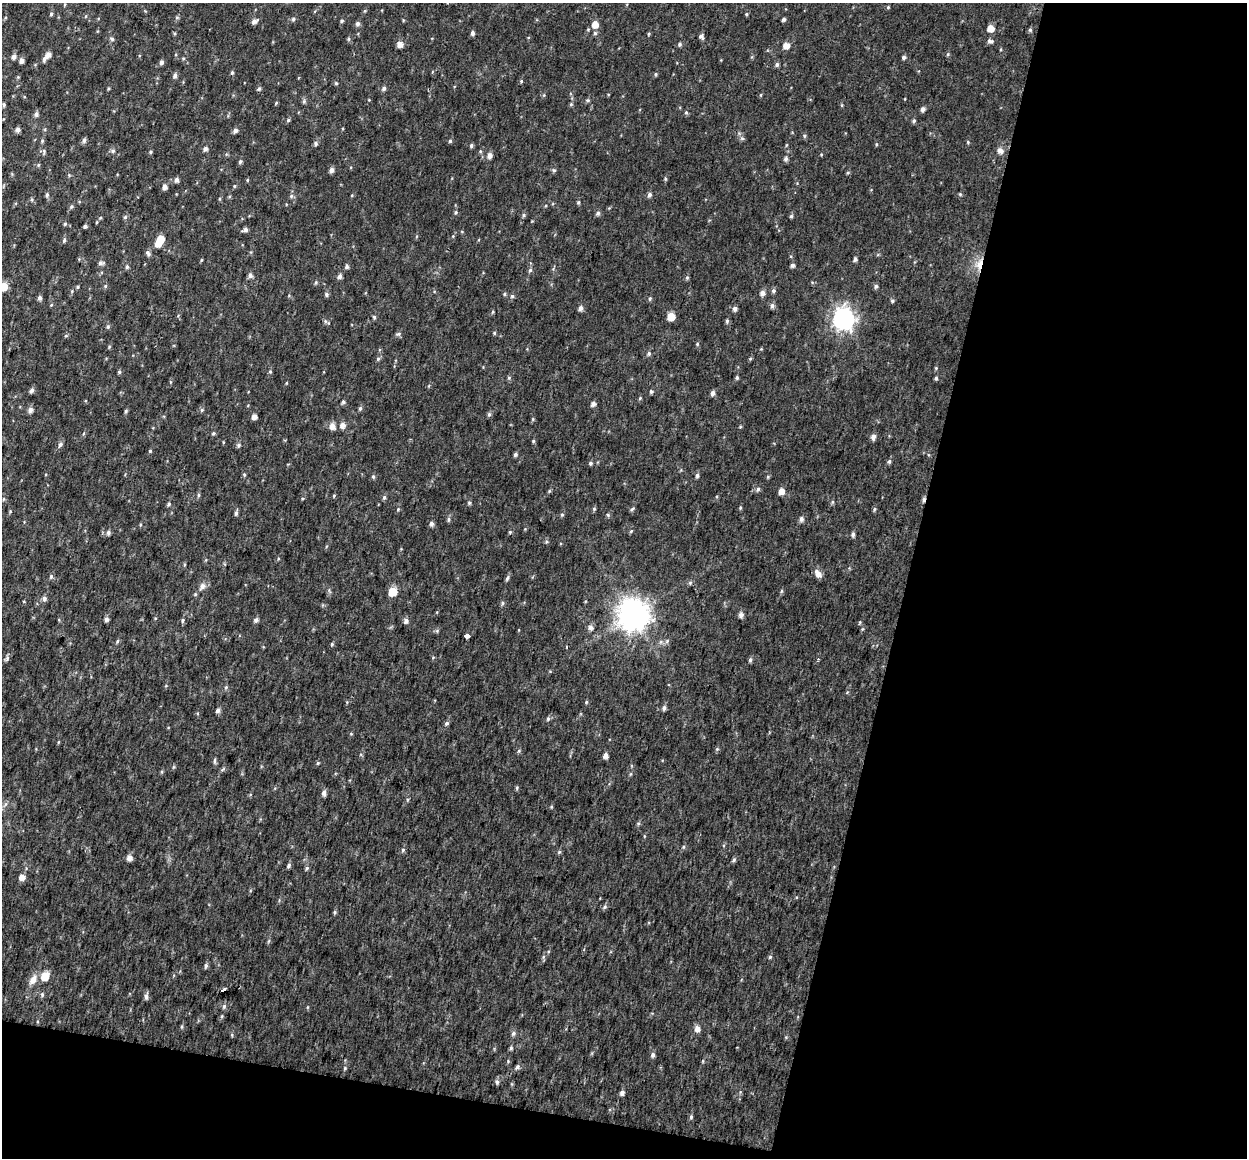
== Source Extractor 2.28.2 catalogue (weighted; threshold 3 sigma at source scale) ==
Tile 4 of 2 x 2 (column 2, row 2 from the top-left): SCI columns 1259-2503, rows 131-1286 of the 2503 x 2587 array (HDU 1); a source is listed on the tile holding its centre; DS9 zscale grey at full resolution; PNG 1249 x 1160 px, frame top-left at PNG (2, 3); no overlay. Shown black and unused: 31% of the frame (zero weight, under 2 of 3 exposures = <1% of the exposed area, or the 3 px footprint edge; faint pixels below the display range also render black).
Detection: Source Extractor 2.28.2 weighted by HDU 2 'WHT'; one run over the whole footprint, this tile lists its part. Background 0.0263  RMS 0.013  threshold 0.0564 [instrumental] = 3 sigma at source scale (4.5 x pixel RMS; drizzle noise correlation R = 1.50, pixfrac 1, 0.0396/0.0396 arcsec/px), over >= 5 px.
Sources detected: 276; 1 inside a brighter object's white glare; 1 cosmic-ray / hot-pixel residue — not listed; the other 274 listed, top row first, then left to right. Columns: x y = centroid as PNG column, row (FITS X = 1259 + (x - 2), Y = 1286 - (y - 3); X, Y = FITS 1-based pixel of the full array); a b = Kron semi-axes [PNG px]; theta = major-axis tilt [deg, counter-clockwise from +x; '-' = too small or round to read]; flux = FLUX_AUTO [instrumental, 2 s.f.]
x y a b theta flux
888 7 4 4 - 1.4
51 14 5 4 - 1.9
746 14 4 4 - 1.4
86 16 5 3 - 1.1
177 18 6 4 0 1.6
293 19 5 5 - 2.4
783 19 4 3 - 2.8
403 20 5 3 - 1.1
254 21 7 5 32 5.1
342 21 5 4 - 1.8
357 24 6 5 - 3.6
595 24 6 5 - 12
991 28 5 5 - 15
1030 30 5 4 - 2.1
472 33 5 4 - 3.3
595 33 6 4 75 2.3
649 34 5 3 - 1.2
701 37 6 5 - 3.2
112 39 5 5 - 2.4
349 39 6 4 90 1.6
990 41 8 5 -13 3.7
400 44 6 6 - 8.3
680 44 5 4 - 2.4
786 45 5 5 - 11
948 54 6 3 72 1.4
48 55 6 5 - 6.7
14 56 6 5 - 4.6
904 57 4 4 - 3.1
44 59 7 5 68 3.6
22 61 5 5 - 5.4
161 62 5 4 - 3.5
777 64 5 5 - 2.8
232 73 5 4 - 2.3
656 74 5 3 - 1.4
175 76 6 5 - 3.7
18 77 4 4 - 1.2
521 81 4 4 - 1.5
336 83 5 4 - 1.5
384 88 5 5 - 2.9
259 89 5 4 - 1.9
588 100 5 5 - 2.1
304 101 6 4 49 2
276 103 5 3 - 1.2
571 104 5 4 - 1.7
4 105 5 4 - 2.1
923 109 5 4 - 4.5
686 112 5 4 - 1.7
36 114 6 5 - 3.9
288 120 5 5 - 1.9
914 121 5 5 - 2.2
18 130 5 5 - 5.1
235 130 5 5 - 4.3
804 136 5 5 - 1.9
742 138 6 4 -1 2
84 140 6 5 - 3.6
42 141 6 4 -72 1.8
450 141 5 5 - 1.8
968 142 5 4 - 1.3
316 143 6 5 - 2.6
876 144 5 4 - 1.5
786 145 5 3 - 1.1
471 146 5 4 - 2.4
205 149 6 5 - 3.8
113 151 6 5 - 2.8
480 151 5 3 - 1.4
1000 151 8 8 - 5.6
151 152 5 4 - 1.5
489 155 6 5 - 6.2
786 159 6 5 - 3.2
240 162 5 4 - 2.2
38 165 5 4 - 1.4
331 170 5 5 - 5.1
554 170 6 5 - 2
848 173 5 3 - 1.4
665 179 4 4 - 1.5
177 180 5 5 - 4.3
247 180 4 4 - 1.3
234 186 5 4 - 1.4
165 187 5 5 - 5.6
960 194 5 4 - 1.4
47 195 6 5 - 2.5
352 195 5 3 - 1
650 195 6 5 - 3.3
291 196 6 5 - 2.3
31 199 5 3 - 1.6
220 199 5 3 - 1.3
578 202 5 4 - 1.9
71 207 5 5 - 2.2
456 212 5 5 - 1.9
598 213 6 5 - 3
524 215 5 5 - 2
791 216 5 4 - 2
125 217 5 5 - 2.1
100 218 5 4 - 1.3
97 222 5 3 - 1.1
65 224 5 4 - 1.6
85 226 4 4 - 2.9
245 230 7 4 19 3.9
161 239 5 5 - 20
64 240 6 4 70 2.1
148 254 7 5 -60 3.5
855 259 4 4 - 3.5
202 260 5 3 - 1.2
101 263 8 5 6 3.4
979 264 18 7 77 13
792 265 4 4 - 3.8
127 267 5 5 - 2.4
347 267 5 5 - 2.5
530 270 6 5 - 2.7
250 275 5 5 - 4.4
340 276 5 4 - 4.1
687 278 6 5 - 2
316 282 6 4 59 1.6
105 286 5 5 - 1.7
876 286 5 5 - 2.6
3 287 5 5 - 28
78 287 4 4 - 1.6
773 291 6 5 - 2.9
762 293 6 5 - 6.2
327 294 5 5 - 2.6
504 294 5 4 - 1.5
512 296 5 5 - 2.1
40 298 5 4 - 3.9
650 299 6 4 69 1.8
892 301 5 5 - 2
51 305 4 3 - 1.2
772 306 6 5 - 3.5
580 308 6 5 - 4.3
735 309 5 5 - 4.4
493 312 5 3 - 1.5
374 317 5 4 - 2.1
671 317 5 5 - 26
843 319 9 8 - 610
325 321 6 5 - 2.3
727 321 6 4 89 2.3
108 327 5 5 - 2.1
494 333 5 4 - 1.5
398 334 8 5 16 2.6
697 344 5 5 - 1.4
109 347 5 4 - 1.5
649 353 5 5 - 2.4
378 359 6 5 - 2.1
750 359 5 4 - 1.6
936 368 4 3 - 1.2
119 372 5 4 - 1.9
270 372 5 4 - 1.8
509 378 5 5 - 1.7
737 378 4 4 - 2.1
936 378 4 4 - 2.1
286 383 4 3 - 1
32 390 6 5 - 3.6
651 391 5 4 - 1.9
713 393 5 4 - 4.7
640 398 5 4 - 1.4
343 402 5 4 - 2.1
593 404 5 4 - 5
360 408 6 4 62 2.2
30 410 6 5 - 5
202 410 6 5 - 1.9
126 411 5 4 - 1.7
489 414 6 5 - 2.3
254 416 5 4 - 7.6
533 419 6 4 90 1.4
342 425 7 6 - 7
332 426 6 6 - 9.6
213 433 6 4 22 1.7
873 437 7 5 84 5
533 441 4 4 - 1.5
223 442 4 3 - 1
60 444 7 5 41 3.1
238 445 6 6 - 2.7
150 451 4 4 - 1.4
515 454 5 4 - 2.7
889 461 6 4 68 2.3
590 463 5 5 - 2.3
244 475 5 4 - 1.4
697 475 6 4 87 2.8
373 477 6 4 76 2.3
768 477 5 4 - 1.4
758 489 6 5 - 2.5
781 491 5 5 - 11
199 495 6 4 89 1.8
334 495 5 3 - 1.2
384 497 7 4 63 2.3
923 500 6 4 77 3.6
832 502 5 4 - 1.8
469 503 5 4 - 1.9
169 504 6 5 - 2.2
740 508 5 4 - 1.4
398 509 4 4 - 1.4
594 509 5 4 - 1.6
632 509 7 3 33 1.7
874 509 5 4 - 1.6
236 513 6 4 75 2.9
562 515 5 4 - 1.7
608 515 5 4 - 1.6
449 519 7 4 84 2.3
801 519 5 5 - 4.5
432 524 5 5 - 3.9
631 531 6 3 45 1.4
510 532 5 4 - 1.5
108 533 6 5 - 3.5
853 534 5 4 - 3.1
818 574 9 6 -52 9.5
51 576 6 5 - 2.3
507 578 8 4 59 2.7
690 583 6 5 - 2.1
202 586 9 6 56 5.9
781 591 6 4 88 1.7
392 592 6 5 - 40
44 598 6 5 - 4.3
502 603 6 5 - 2
632 614 10 10 - 2000
741 615 5 5 - 5.5
106 619 5 5 - 3.9
182 620 6 5 - 2.1
256 620 6 5 - 3.5
406 621 5 5 - 4.8
860 622 5 3 - 1.2
590 627 6 6 - 4.7
467 636 4 4 - 14
117 641 6 5 - 1.8
667 641 7 4 72 2
332 644 5 4 - 1.5
7 658 8 5 64 2.6
818 659 3 3 - 1.3
750 660 5 4 - 3
226 687 5 5 - 2
586 702 5 4 - 1.6
664 708 6 5 - 3.4
218 710 5 4 - 4.3
548 719 6 5 - 2.3
447 723 5 5 - 2.6
717 749 5 4 - 1.7
519 751 5 5 - 1.8
605 755 5 4 - 6
215 761 9 3 -86 2.3
318 763 5 4 - 1.5
223 769 7 4 45 2
517 788 6 4 -73 1.5
324 793 6 5 - 5
638 823 6 4 0 1.6
644 836 5 3 - 1
684 847 5 3 - 1.6
403 850 5 5 - 2
559 852 6 5 - 1.8
129 858 5 5 - 7.9
734 860 6 5 - 2.3
289 865 6 4 58 2.9
307 868 5 4 - 2.1
22 877 6 5 - 9.4
605 907 6 5 - 2.6
334 912 6 4 84 1.8
770 957 5 4 - 1.7
206 966 7 4 80 2.6
45 976 6 5 - 28
33 979 13 8 57 10
223 990 6 3 26 3.5
42 994 6 5 - 2.2
146 996 8 5 87 3.9
224 1006 7 5 74 2.7
222 1016 5 4 - 1.4
182 1027 6 4 88 1.7
697 1028 5 5 - 8.7
513 1033 6 6 - 3.1
232 1035 5 3 - 1.4
511 1048 5 4 - 2
653 1055 6 5 - 3.6
508 1061 4 4 - 1.3
517 1067 5 5 - 3
345 1068 5 4 - 1.5
497 1082 6 5 - 2.8
622 1092 5 4 - 4.8
691 1117 6 5 - 2.1
Overlapping masked pixels (flux is a lower limit): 2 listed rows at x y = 979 264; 923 500
Isophote crosses this tile's border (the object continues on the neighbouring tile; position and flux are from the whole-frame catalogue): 1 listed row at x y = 3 287